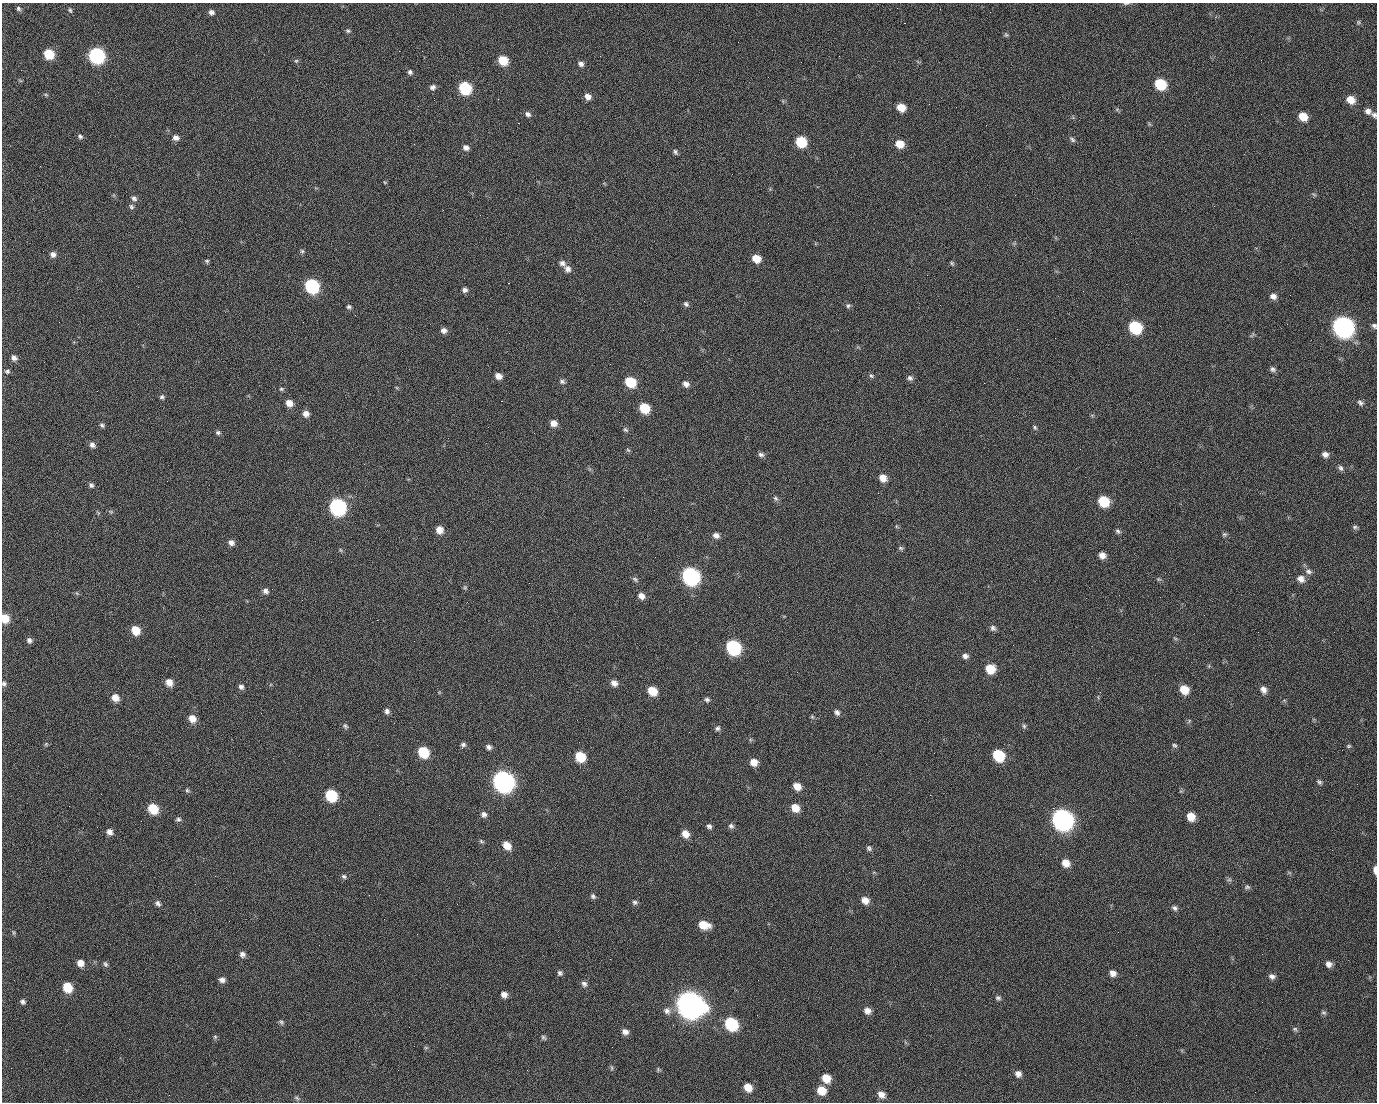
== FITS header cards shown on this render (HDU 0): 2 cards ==
NAXIS1  =                 1375 / length of data axis 1
NAXIS2  =                 1100 / length of data axis 2

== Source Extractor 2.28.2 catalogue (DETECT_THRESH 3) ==
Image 1375 x 1100 px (HDU 0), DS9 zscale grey, 1 PNG px = 1 image px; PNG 1379 x 1104 px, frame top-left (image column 1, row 1100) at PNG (2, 3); no overlay
Background 1500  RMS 31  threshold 93.9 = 3 sigma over >= 5 px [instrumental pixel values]
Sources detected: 232; all 232 listed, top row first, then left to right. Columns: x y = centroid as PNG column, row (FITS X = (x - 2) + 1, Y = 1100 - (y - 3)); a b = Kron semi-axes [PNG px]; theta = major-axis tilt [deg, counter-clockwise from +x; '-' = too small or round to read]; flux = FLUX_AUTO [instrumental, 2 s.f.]
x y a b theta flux
1126 3 9 3 5 3.1e+03
18 9 6 5 - 4.1e+03
71 11 5 3 - 6.4e+03
211 12 7 6 - 7.5e+03
990 12 2 2 - 1.8e+03
1358 22 7 5 71 3.4e+03
348 31 7 6 - 4.1e+03
1006 35 6 5 - 3.3e+03
399 51 2 2 - 2.4e+04
49 54 7 7 - 7.1e+04
96 56 8 8 - 4.9e+05
839 56 2 2 - 1.0e+03
503 60 8 7 - 5.7e+04
296 61 5 5 - 3.2e+03
581 64 7 6 - 8.0e+03
410 72 6 6 - 5.0e+03
1160 84 8 7 - 1.0e+05
433 87 7 7 - 7.1e+03
465 88 8 7 - 1.7e+05
46 95 6 3 -19 2.6e+03
588 97 8 6 -41 1.3e+04
498 99 3 3 - 1.7e+03
434 100 2 2 - 4.2e+03
1351 100 9 7 -34 2.6e+04
901 107 7 6 - 3.4e+04
1117 109 6 4 19 2.9e+03
1368 111 8 7 - 1.0e+04
528 114 8 6 -34 7.3e+03
1374 115 8 6 -51 5.8e+03
1303 116 8 7 - 3.5e+04
518 123 2 2 - 2.8e+04
1149 124 6 4 -71 2.5e+03
80 136 7 6 - 5.4e+03
176 138 8 7 - 1.1e+04
1072 139 9 5 -41 5.1e+03
801 142 8 7 - 8.9e+04
900 144 8 7 - 3.0e+04
466 147 7 6 - 9.7e+03
675 152 8 5 -68 4.6e+03
385 182 4 4 - 2.0e+03
1015 195 2 2 - 7.4e+03
134 198 8 6 -40 7.0e+03
131 207 7 6 - 5.5e+03
480 215 2 2 - 8.8e+02
302 251 6 5 - 4.0e+03
53 254 7 7 - 9.0e+03
756 258 8 6 -24 3.0e+04
207 261 6 5 - 3.3e+03
562 263 9 7 -40 8.9e+03
952 263 6 4 -42 3.1e+03
568 269 9 8 - 1.1e+04
508 283 2 2 - 5.7e+04
312 286 8 7 - 3.0e+05
465 290 7 6 - 6.8e+03
1083 291 2 2 - 3.8e+03
1290 295 3 2 - 2.2e+03
1273 296 8 7 - 1.1e+04
686 304 7 6 - 5.4e+03
848 306 7 5 56 4.2e+03
349 307 6 5 - 4.5e+03
355 315 2 2 - 1.3e+03
59 322 2 2 - 1.4e+03
1287 324 2 2 - 1.4e+03
1374 326 7 6 - 5.4e+03
1135 327 9 7 -37 1.7e+05
1343 327 10 9 - 1.4e+06
444 330 7 6 - 9.3e+03
1252 335 11 3 58 2.9e+03
14 358 8 6 -40 8.7e+03
1273 369 8 7 - 6.1e+03
7 371 7 6 - 5.1e+03
498 376 7 6 - 1.5e+04
871 376 7 5 -47 4.1e+03
910 378 7 7 - 6.7e+03
562 381 8 6 -26 5.5e+03
630 382 8 7 - 8.8e+04
984 383 2 2 - 1.6e+04
686 384 8 6 -34 1.0e+04
281 389 6 5 - 3.4e+03
97 391 2 2 - 1.4e+03
162 397 6 6 - 4.5e+03
501 401 3 2 - 5.8e+04
289 403 7 7 - 1.9e+04
1360 403 9 7 -34 7.2e+03
644 408 8 7 - 6.6e+04
306 414 7 7 - 1.3e+04
553 423 8 7 - 1.5e+04
102 425 7 5 -29 4.3e+03
1035 428 7 5 -73 3.7e+03
625 430 7 5 -39 4.1e+03
218 433 6 5 - 4.5e+03
92 445 7 6 - 8.4e+03
628 450 7 4 -44 2.9e+03
1325 454 8 7 - 9.6e+03
761 455 8 6 -23 6.1e+03
1341 468 8 6 -65 5.9e+03
883 478 8 7 - 2.1e+04
91 485 7 6 - 5.2e+03
623 497 2 2 - 3.4e+03
775 498 7 6 - 5.0e+03
1103 501 8 7 - 8.5e+04
338 507 9 8 - 5.4e+05
111 512 6 4 -44 3.0e+03
896 526 6 4 -72 2.4e+03
1355 527 8 5 -9 4.1e+03
439 530 7 7 - 2.0e+04
1118 531 7 5 -40 4.7e+03
1224 534 7 5 0 3.9e+03
716 535 8 6 -22 9.7e+03
231 543 7 6 - 9.8e+03
901 548 7 5 -26 3.7e+03
340 550 6 5 - 3.0e+03
1102 555 7 6 - 1.4e+04
1308 572 9 7 -16 8.0e+03
690 576 9 8 - 6.4e+05
635 579 9 6 -33 4.8e+03
1158 579 7 5 -11 3.3e+03
1301 579 10 8 -33 1.4e+04
465 587 7 5 -71 3.5e+03
265 591 7 7 - 7.8e+03
641 596 8 7 - 1.3e+04
5 618 7 6 - 4.0e+04
27 619 3 2 - 2.1e+03
377 620 2 2 - 1.3e+04
993 628 8 7 - 7.0e+03
135 630 8 7 - 4.0e+04
1175 638 6 4 -19 2.7e+03
29 640 7 6 - 6.6e+03
733 647 9 8 - 3.0e+05
965 656 8 7 - 7.8e+03
990 669 8 8 - 4.5e+04
169 682 8 6 -62 1.9e+04
614 683 8 7 - 1.2e+04
4 684 7 7 - 5.2e+03
241 687 7 6 - 6.9e+03
1184 689 9 8 - 3.7e+04
1263 690 9 7 -62 1.1e+04
652 691 8 7 - 4.4e+04
115 698 8 7 - 1.9e+04
707 700 6 5 - 5.0e+03
387 711 7 6 - 7.2e+03
837 712 7 6 - 7.2e+03
812 717 6 5 - 3.0e+03
192 719 8 7 - 2.1e+04
1189 721 7 4 55 3.0e+03
345 726 8 6 -52 4.8e+03
1024 726 7 5 -86 4.2e+03
717 728 7 6 - 5.2e+03
46 744 5 4 - 2.8e+03
463 745 7 6 - 5.7e+03
1174 745 7 5 -31 4.4e+03
1349 746 6 4 20 3.2e+03
489 747 7 6 - 6.6e+03
423 752 8 7 - 9.1e+04
934 753 3 2 - 1.7e+03
998 755 8 7 - 1.1e+05
580 756 8 7 - 6.8e+04
754 762 7 7 - 2.0e+04
503 781 10 9 - 1.4e+06
1319 782 7 6 - 4.9e+03
797 786 8 6 -35 2.2e+04
187 791 7 5 -48 3.8e+03
101 794 2 2 - 2.7e+03
331 795 8 7 - 1.3e+05
930 795 2 2 - 8.2e+03
795 808 8 7 - 2.8e+04
1053 808 2 2 - 1.8e+04
153 809 8 7 - 6.9e+04
484 814 7 7 - 7.9e+03
1191 816 8 7 - 3.0e+04
178 819 7 6 - 4.7e+03
1062 819 10 9 - 1.4e+06
709 826 7 6 - 5.8e+03
731 826 7 7 - 6.1e+03
109 832 7 6 - 1.1e+04
685 834 8 7 - 2.0e+04
481 841 7 4 -31 3.3e+03
507 845 9 7 -46 2.6e+04
869 848 7 6 - 5.0e+03
1066 863 9 8 - 2.2e+04
1375 870 8 4 -89 1.3e+04
344 876 7 6 - 4.8e+03
1229 880 7 4 0 3.8e+03
1247 887 8 6 0 4.8e+03
593 896 7 6 - 5.4e+03
865 900 8 7 - 1.8e+04
635 902 7 6 - 5.2e+03
158 903 8 6 -54 6.3e+03
457 904 3 2 - 1.7e+03
1175 908 8 6 -31 5.9e+03
704 925 11 7 -14 3.9e+04
13 932 7 3 -72 2.8e+03
1118 932 2 2 - 2.7e+03
242 954 7 7 - 8.0e+03
610 959 3 2 - 2.9e+03
80 963 8 7 - 1.7e+04
105 964 8 6 -61 4.8e+03
1329 964 8 7 - 1.1e+04
560 973 6 6 - 5.4e+03
1113 973 8 7 - 1.2e+04
1272 976 8 7 - 8.0e+03
222 980 8 6 -14 8.9e+03
758 980 2 2 - 2.0e+03
584 984 9 7 -48 7.2e+03
67 987 8 7 - 5.7e+04
504 994 7 7 - 1.1e+04
998 998 7 6 - 4.9e+03
23 1002 6 5 - 5.4e+03
690 1004 12 10 -34 3.1e+06
667 1011 11 9 -60 1.1e+04
867 1011 8 7 - 1.3e+04
1324 1013 8 5 -28 4.1e+03
757 1015 2 2 - 1.5e+03
281 1022 7 5 -38 4.2e+03
731 1024 9 8 - 1.8e+05
673 1025 3 2 - 4.0e+03
1295 1029 7 6 - 4.2e+03
625 1032 8 7 - 1.0e+04
1136 1035 2 2 - 9.2e+02
215 1037 6 5 - 3.5e+03
543 1037 7 5 -44 4.3e+03
426 1048 6 4 -19 2.6e+03
611 1068 8 4 -82 3.4e+03
658 1069 6 5 - 3.1e+03
527 1070 2 2 - 1.0e+03
1018 1074 7 7 - 1.0e+04
826 1078 8 7 - 3.3e+04
748 1087 8 7 - 2.8e+04
821 1090 9 8 - 3.5e+04
881 1094 9 7 -45 1.4e+04
169 1095 2 2 - 6.4e+03
297 1098 9 5 -28 4.4e+03
At the frame edge (FLAGS 8, measured only in part): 6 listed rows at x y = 1126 3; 1374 115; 1374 326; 5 618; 4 684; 1375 870